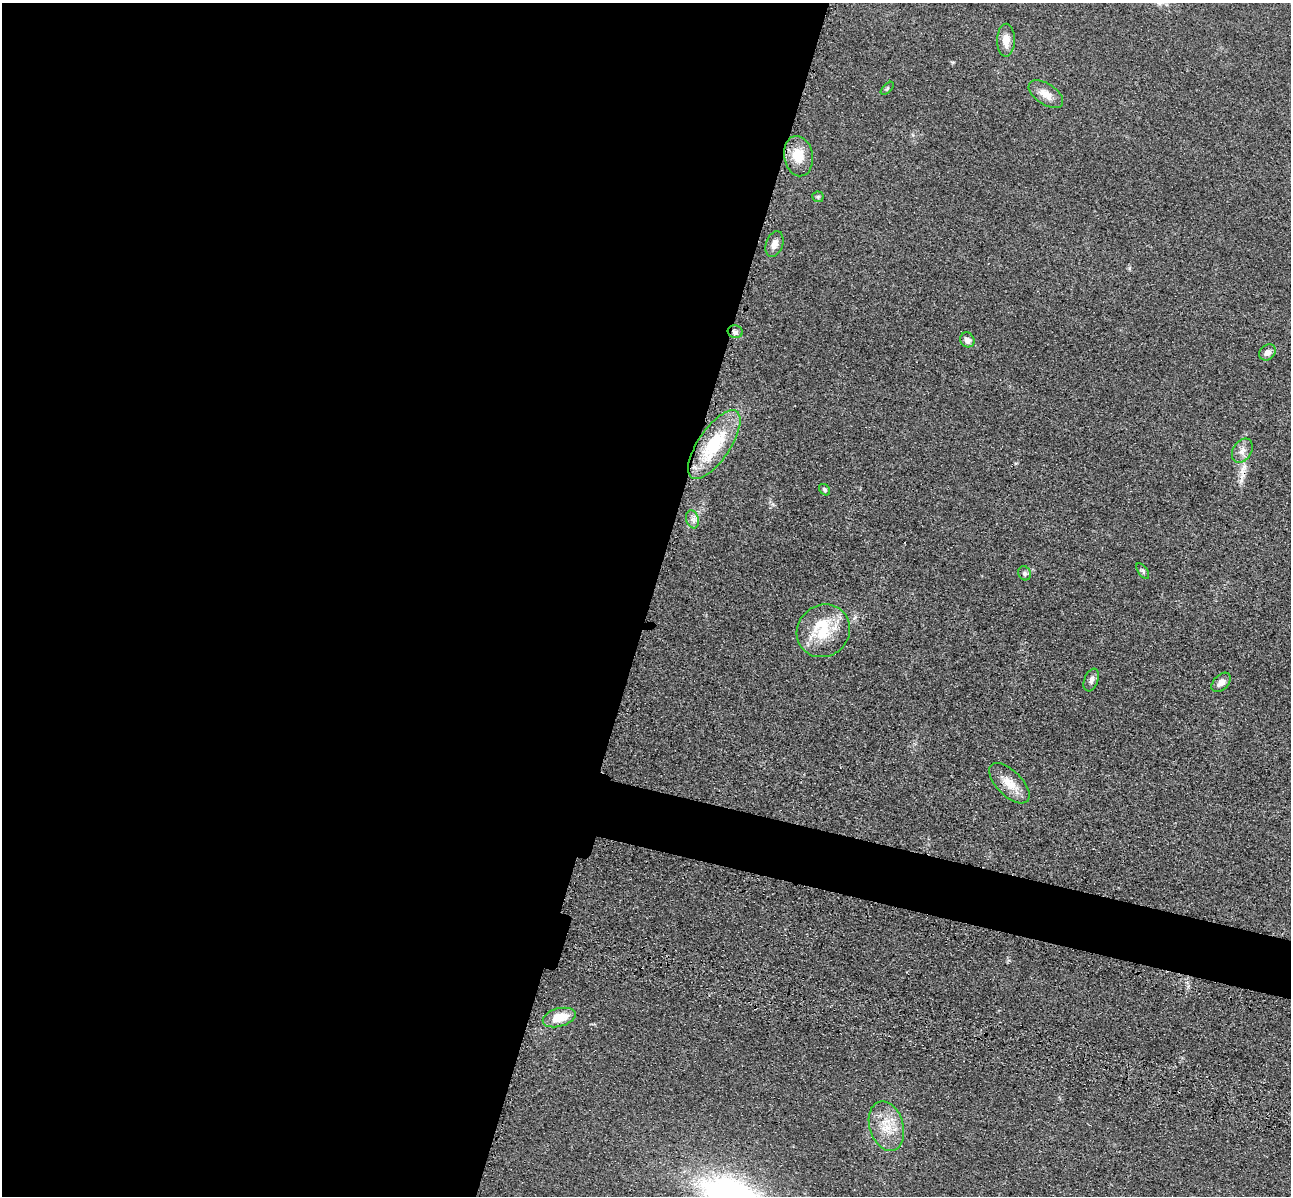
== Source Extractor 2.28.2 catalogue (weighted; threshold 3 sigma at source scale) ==
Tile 5 of 4 x 4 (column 1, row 2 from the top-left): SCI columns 173-1461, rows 2786-3979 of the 5350 x 5365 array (HDU 1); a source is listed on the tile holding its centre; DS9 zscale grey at full resolution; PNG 1293 x 1198 px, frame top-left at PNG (2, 3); each listed source drawn as its Kron ellipse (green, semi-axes under 4 px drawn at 4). Shown black and unused: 53% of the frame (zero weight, under 3 of 4 exposures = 9% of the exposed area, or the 3 px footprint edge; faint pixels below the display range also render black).
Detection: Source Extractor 2.28.2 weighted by HDU 2 'WHT'; one run over the whole footprint, this tile lists its part. Background 0.0477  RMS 0.0085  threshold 0.0383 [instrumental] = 3 sigma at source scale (4.5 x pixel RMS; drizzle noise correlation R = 1.50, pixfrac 1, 0.05/0.05 arcsec/px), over >= 5 px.
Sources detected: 23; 1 cosmic-ray / hot-pixel residue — neither listed nor drawn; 1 inside a brighter listed object's ellipse — not listed separately; the other 21 listed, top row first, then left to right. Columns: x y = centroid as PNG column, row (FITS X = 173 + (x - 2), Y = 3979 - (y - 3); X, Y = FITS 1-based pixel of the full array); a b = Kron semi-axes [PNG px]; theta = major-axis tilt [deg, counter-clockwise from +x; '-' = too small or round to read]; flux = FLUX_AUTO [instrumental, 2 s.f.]
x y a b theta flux
1006 40 16 9 90 9.5
887 88 8 3 45 1.1
1046 94 19 10 -34 9.4
798 156 20 14 -80 18
818 197 5 5 - 1.2
774 244 13 8 70 5.2
735 332 7 6 - 3.3
967 340 8 7 - 4
1267 352 9 7 41 4.3
714 444 40 16 56 51
1242 451 13 9 58 5.7
825 490 6 5 - 1.5
692 519 9 6 -73 3.5
1143 571 9 4 -55 1.7
1025 573 7 6 - 2.3
823 631 27 25 43 32
1091 680 12 6 69 3.8
1221 682 11 7 46 4.7
1009 783 25 12 -45 13
559 1017 17 9 16 15
886 1126 25 17 -73 20
Overlapping masked pixels (flux is a lower limit): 1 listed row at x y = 735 332